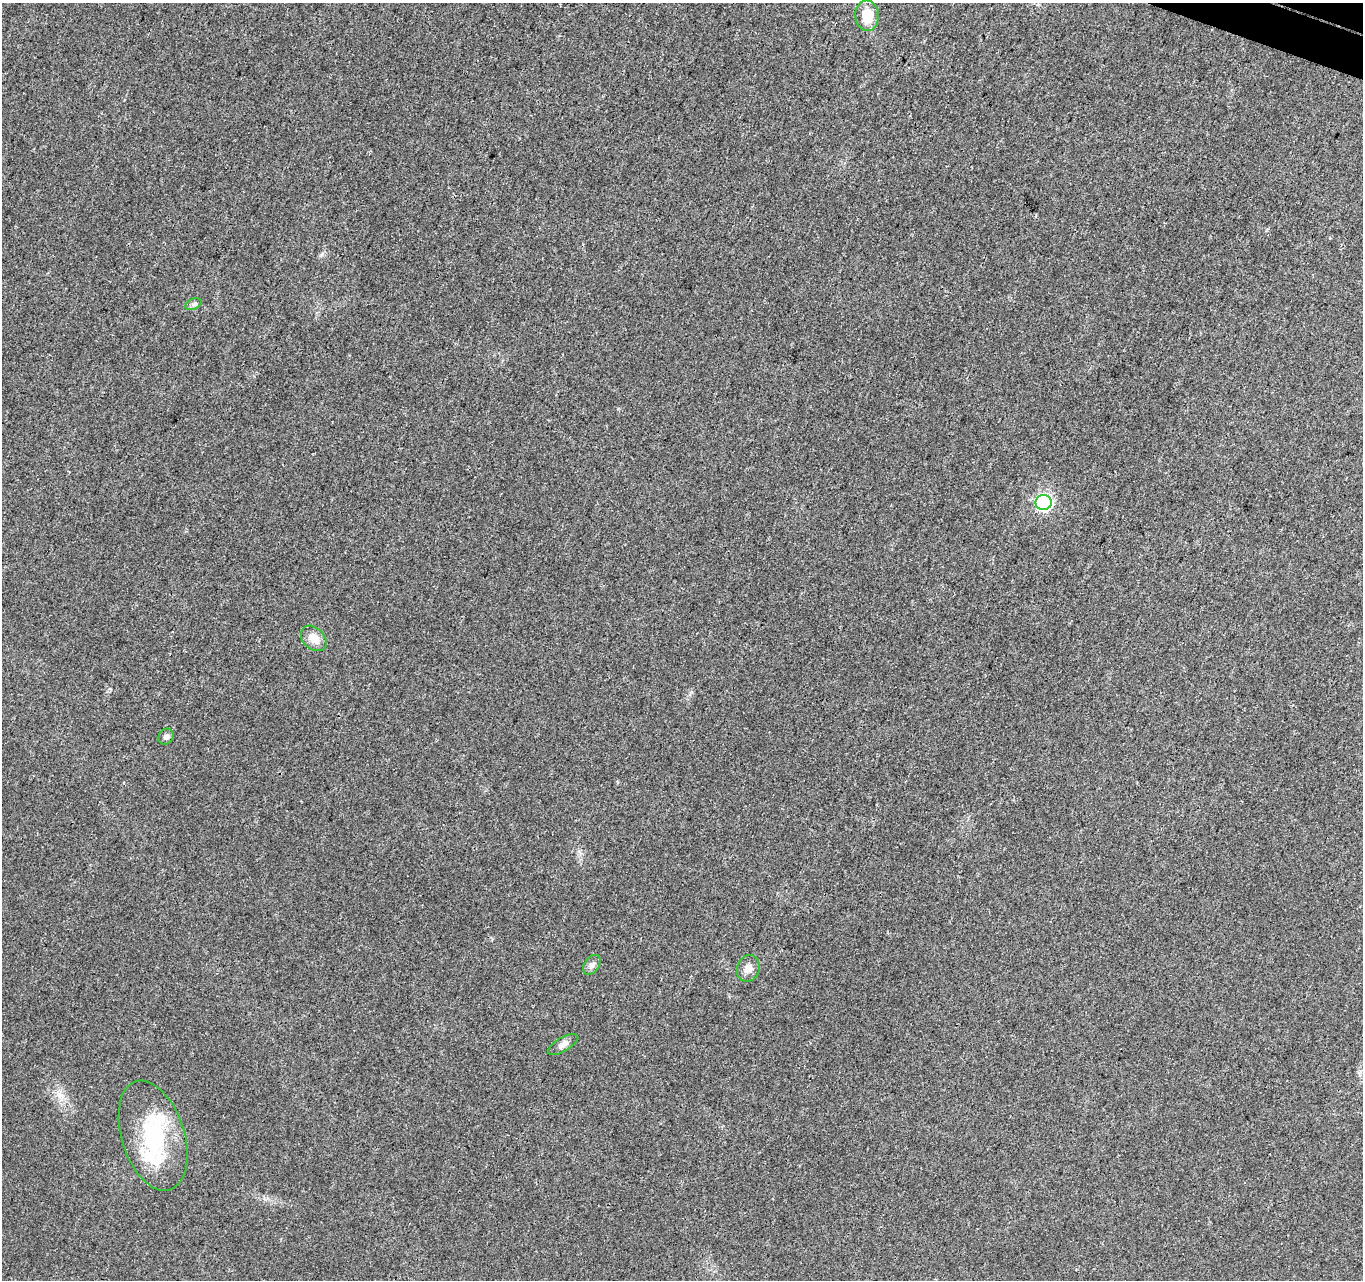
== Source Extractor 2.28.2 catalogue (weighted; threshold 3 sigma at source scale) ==
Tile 10 of 4 x 4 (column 2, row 3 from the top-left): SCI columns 1437-2797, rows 1612-2889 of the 5588 x 5718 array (HDU 1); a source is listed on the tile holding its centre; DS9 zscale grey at full resolution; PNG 1365 x 1282 px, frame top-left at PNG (2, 3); each listed source drawn as its Kron ellipse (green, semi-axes under 4 px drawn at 4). Shown black and unused: <1% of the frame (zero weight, under 3 of 4 exposures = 6% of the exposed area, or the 3 px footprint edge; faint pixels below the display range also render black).
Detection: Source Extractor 2.28.2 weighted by HDU 2 'WHT'; one run over the whole footprint, this tile lists its part. Background 0.0208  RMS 0.0037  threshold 0.0165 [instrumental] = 3 sigma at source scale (4.5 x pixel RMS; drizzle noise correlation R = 1.50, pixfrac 1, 0.0396/0.0396 arcsec/px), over >= 5 px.
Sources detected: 11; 2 inside a brighter listed object's ellipse — not listed separately; the other 9 listed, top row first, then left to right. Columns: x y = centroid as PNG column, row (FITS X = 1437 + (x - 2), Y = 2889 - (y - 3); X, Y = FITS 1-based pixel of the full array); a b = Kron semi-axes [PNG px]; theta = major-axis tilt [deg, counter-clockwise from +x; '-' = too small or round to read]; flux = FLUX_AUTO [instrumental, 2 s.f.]
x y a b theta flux
867 16 15 11 -85 7.9
193 304 8 5 24 0.98
1044 502 8 7 - 71
314 638 15 10 -43 4.3
166 737 8 7 - 1.4
592 965 11 7 55 1.5
748 968 13 11 68 2.7
563 1045 17 7 30 2.1
153 1136 57 31 -72 31